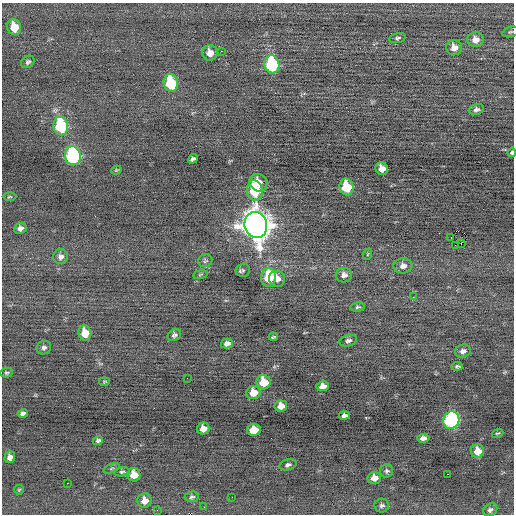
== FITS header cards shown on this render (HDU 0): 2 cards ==
NAXIS1  =                  512 / Axis length
NAXIS2  =                  512 / Axis length

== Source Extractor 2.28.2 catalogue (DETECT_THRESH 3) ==
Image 512 x 512 px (HDU 0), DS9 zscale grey, 1 PNG px = 1 image px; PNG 516 x 516 px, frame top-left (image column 1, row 512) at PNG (2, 3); each listed source drawn as its Kron ellipse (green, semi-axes under 4 px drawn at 4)
Background -0.0513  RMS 0.67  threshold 2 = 3 sigma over >= 5 px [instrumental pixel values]
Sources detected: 79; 1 with non-positive FLUX_AUTO (blend fragments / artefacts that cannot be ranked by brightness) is neither listed nor drawn; the other 78 listed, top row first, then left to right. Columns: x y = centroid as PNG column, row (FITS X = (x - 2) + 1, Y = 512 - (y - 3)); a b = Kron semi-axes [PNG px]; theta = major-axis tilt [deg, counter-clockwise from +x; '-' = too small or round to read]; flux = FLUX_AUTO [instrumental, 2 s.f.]
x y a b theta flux
14 27 8 7 - 880
510 32 8 5 18 79
398 38 8 5 14 93
476 40 8 7 - 340
454 48 8 7 - 340
221 51 3 2 - 56
210 53 8 7 - 380
28 62 7 5 37 110
272 64 9 7 -80 4100
171 83 9 7 -77 2400
476 109 8 5 17 140
61 126 9 7 -79 3600
512 152 5 4 - 84
73 156 9 8 - 6700
193 159 5 4 - 120
382 169 6 6 - 380
116 170 5 3 - 47
258 183 9 8 - 480
347 187 8 7 - 1500
255 190 10 8 -81 2000
9 197 7 3 1 49
256 225 13 11 -72 64000
20 228 6 5 - 180
451 238 3 2 - 290
461 244 3 2 - 88
455 245 2 2 - 17
368 254 6 3 70 59
61 257 7 7 - 180
205 261 7 6 - 90
403 266 9 7 6 270
243 270 7 6 - 96
200 274 7 3 10 54
344 275 8 7 - 210
269 277 9 7 86 1900
277 279 8 8 - 320
413 297 3 2 - 35
357 307 7 4 8 80
85 333 7 6 - 720
174 335 7 5 34 110
273 337 4 2 - 59
348 341 9 5 16 150
227 343 6 4 15 200
44 348 7 6 - 140
463 351 8 6 18 180
457 366 5 3 - 75
7 373 6 5 - 75
187 378 2 2 - 150
104 382 5 3 - 54
263 382 7 7 - 1100
323 386 6 5 - 300
253 393 7 6 - 620
281 406 6 5 - 400
23 413 5 4 - 120
344 415 5 4 - 150
451 420 9 8 - 6900
203 429 6 6 - 390
254 430 7 6 - 850
497 433 6 3 20 53
423 438 6 4 7 190
98 440 5 4 - 88
478 451 7 6 - 540
10 457 6 5 - 240
288 465 9 5 17 120
111 468 8 3 21 56
387 471 7 6 - 99
122 472 8 4 6 89
447 474 2 2 - 310
134 475 7 6 - 570
374 478 7 6 - 340
67 483 2 2 - 97
19 490 5 4 - 52
192 497 7 5 8 91
232 497 2 2 - 29
145 501 7 7 - 400
382 505 7 7 - 120
204 507 3 2 - 34
157 510 2 2 - 19
490 510 7 6 - 140
At the frame edge (FLAGS 8, measured only in part): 1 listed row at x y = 512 152
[1 non-positive-flux detection neither listed nor drawn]